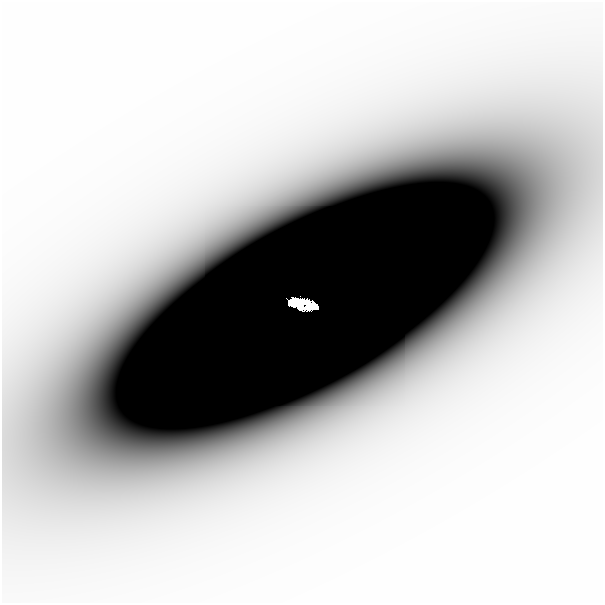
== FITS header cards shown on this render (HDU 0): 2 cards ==
NAXIS1  =                  601
NAXIS2  =                  601

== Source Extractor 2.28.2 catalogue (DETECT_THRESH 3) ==
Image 601 x 601 px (HDU 0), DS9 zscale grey, 1 PNG px = 1 image px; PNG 605 x 605 px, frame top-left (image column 1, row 601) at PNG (2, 2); no overlay
Background -4.85e-08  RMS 2.6e-08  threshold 7.67e-08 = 3 sigma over >= 5 px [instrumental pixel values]
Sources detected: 3; all 3 listed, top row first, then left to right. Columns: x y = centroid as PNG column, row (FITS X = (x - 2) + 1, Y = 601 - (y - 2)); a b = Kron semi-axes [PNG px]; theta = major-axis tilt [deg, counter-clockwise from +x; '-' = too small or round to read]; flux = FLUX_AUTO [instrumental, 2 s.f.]
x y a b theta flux
276 219 37 17 25 9.6e-05
303 304 25 8 -10 4.1e+00
283 414 24 9 22 4.1e-05